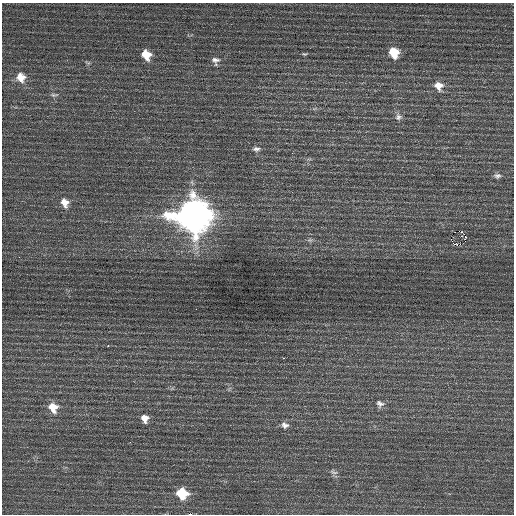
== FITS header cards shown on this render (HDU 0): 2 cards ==
NAXIS1  =                  512 / Axis length
NAXIS2  =                  512 / Axis length

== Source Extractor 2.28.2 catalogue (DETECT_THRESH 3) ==
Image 512 x 512 px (HDU 0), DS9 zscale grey, 1 PNG px = 1 image px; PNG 516 x 516 px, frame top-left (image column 1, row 512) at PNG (2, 3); no overlay
Background 0.331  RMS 0.73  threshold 2.19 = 3 sigma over >= 5 px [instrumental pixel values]
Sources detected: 28; all 28 listed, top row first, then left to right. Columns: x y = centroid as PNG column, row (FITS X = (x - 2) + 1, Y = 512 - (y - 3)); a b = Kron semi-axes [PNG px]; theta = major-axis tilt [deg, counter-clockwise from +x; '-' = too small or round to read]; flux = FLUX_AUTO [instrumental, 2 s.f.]
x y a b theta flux
394 53 10 9 - 1100
304 54 6 4 -1 68
146 55 10 8 -56 820
215 60 12 8 -3 250
88 63 7 4 -18 79
21 77 13 12 - 610
439 86 11 10 - 500
54 95 12 5 4 130
398 117 9 8 - 190
256 149 10 6 -4 160
497 176 9 6 4 160
65 203 12 9 -69 430
193 216 15 13 -24 93000
465 238 2 2 - 47
451 239 2 2 - 500
310 240 7 5 -10 92
456 244 3 2 - 51
196 309 2 2 - 140
108 345 3 2 - 180
283 358 3 2 - 320
380 404 11 9 -37 220
53 407 11 10 - 710
145 418 10 9 - 370
285 425 10 8 -15 230
130 442 2 2 - 32
334 472 13 5 -19 150
182 493 10 9 - 1600
190 514 4 2 - 2100
At the frame edge (FLAGS 8, measured only in part): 1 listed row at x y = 190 514